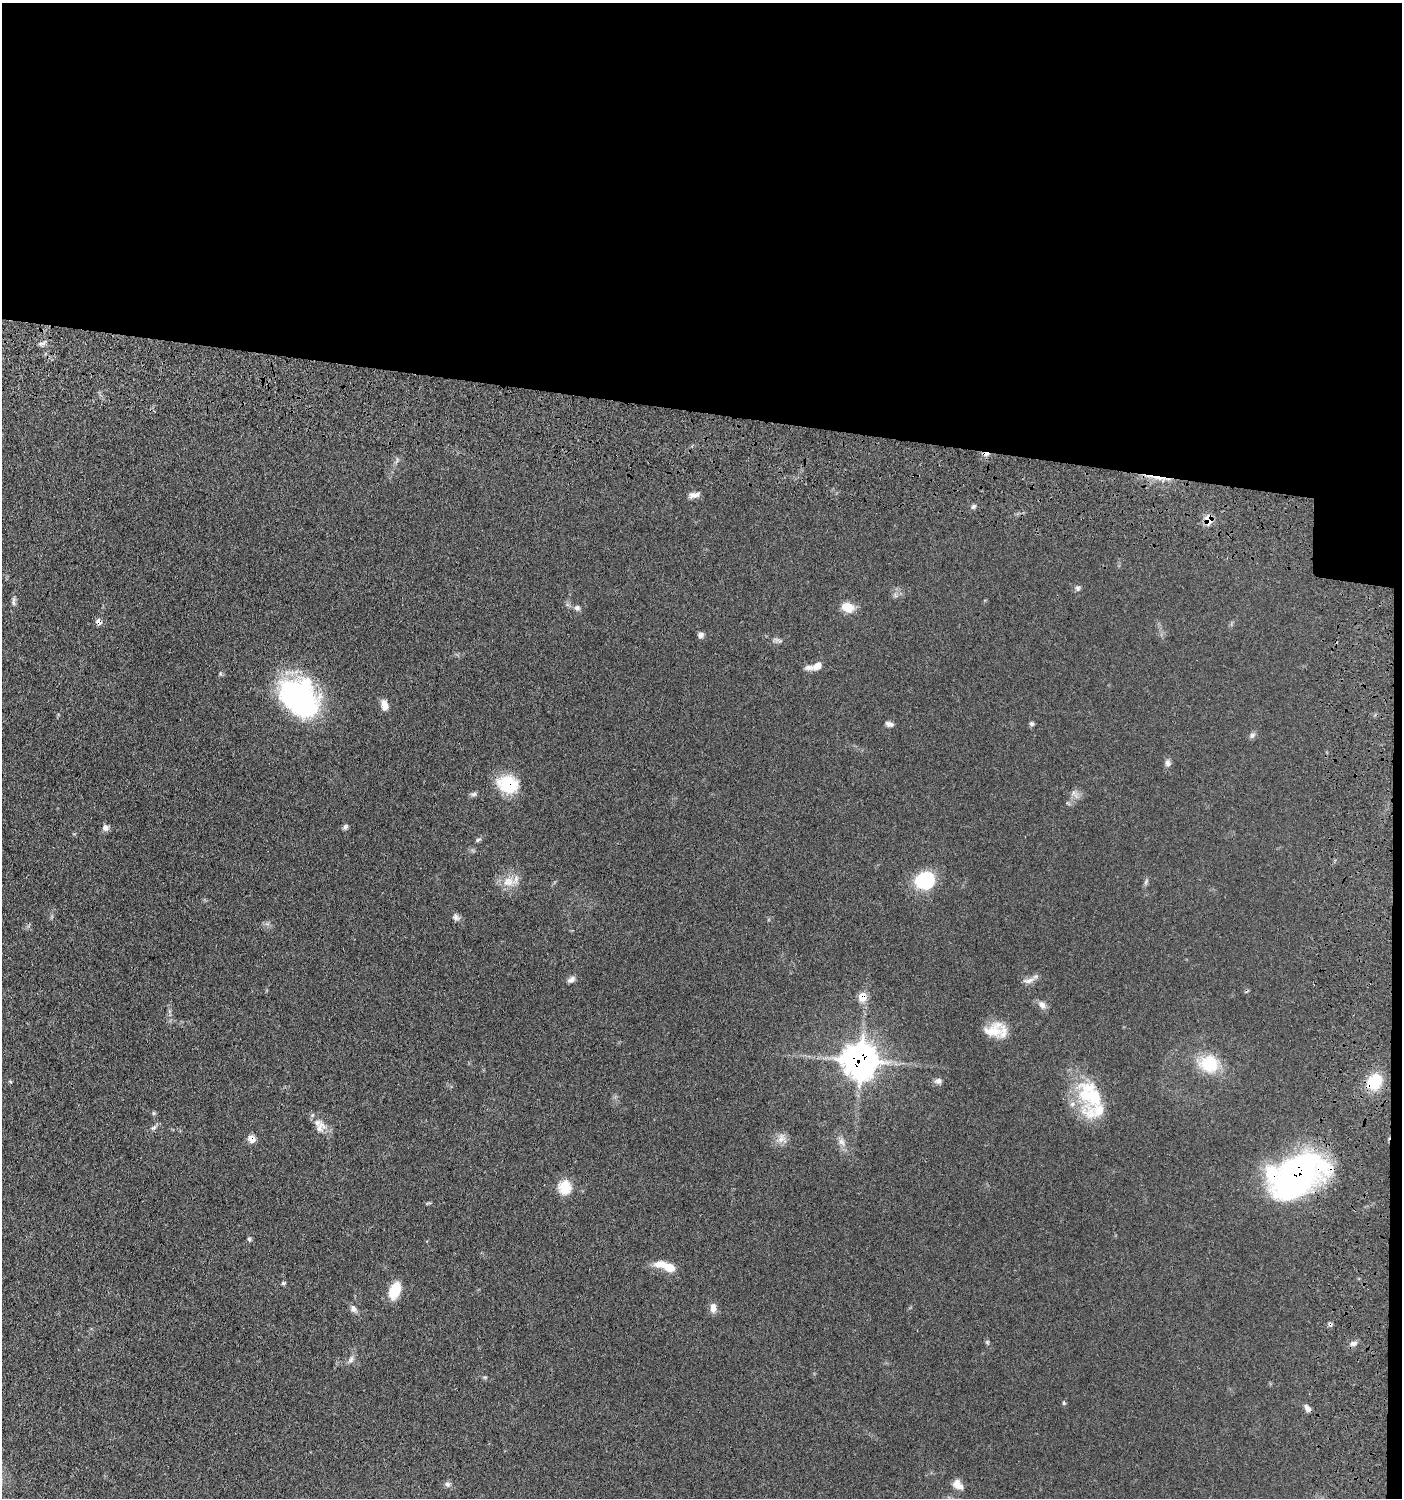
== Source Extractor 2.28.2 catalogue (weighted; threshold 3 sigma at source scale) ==
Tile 3 of 3 x 3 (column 3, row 1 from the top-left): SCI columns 3000-4399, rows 3088-4583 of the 4709 x 4683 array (HDU 1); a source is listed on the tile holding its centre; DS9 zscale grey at full resolution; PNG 1404 x 1500 px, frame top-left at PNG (2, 3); no overlay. Shown black and unused: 28% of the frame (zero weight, under 3 of 4 exposures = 9% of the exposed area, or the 3 px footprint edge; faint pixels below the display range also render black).
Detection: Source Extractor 2.28.2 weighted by HDU 2 'WHT'; one run over the whole footprint, this tile lists its part. Background 0.0597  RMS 0.005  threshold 0.0223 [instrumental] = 3 sigma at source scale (4.5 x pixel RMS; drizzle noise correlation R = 1.50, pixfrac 1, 0.05/0.05 arcsec/px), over >= 5 px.
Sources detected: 66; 1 inside a brighter object's white glare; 2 cosmic-ray / hot-pixel residue — not listed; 5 inside a brighter listed object's ellipse — not listed separately; the other 58 listed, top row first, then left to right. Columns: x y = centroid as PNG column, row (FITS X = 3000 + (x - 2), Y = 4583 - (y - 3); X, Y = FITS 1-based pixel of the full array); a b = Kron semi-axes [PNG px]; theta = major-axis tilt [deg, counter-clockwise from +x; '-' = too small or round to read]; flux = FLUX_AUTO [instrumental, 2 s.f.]
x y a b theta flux
694 495 14 6 11 2.6
973 506 7 5 43 1
1209 520 7 7 - 11
1078 588 7 6 - 1.2
13 602 14 4 90 1.5
847 607 15 10 -19 6.8
577 608 8 7 - 1.6
99 622 8 7 - 2.2
701 635 7 7 - 1.6
817 666 15 9 29 4.3
300 697 48 34 -34 78
385 705 12 7 -74 3.9
889 724 10 6 -16 1.6
1031 724 7 5 -2 0.89
1252 735 9 7 46 1.3
1167 763 10 6 -69 1.8
508 784 19 15 -18 24
1073 793 7 4 72 1.2
474 794 8 6 13 1.1
106 827 9 7 -58 1.9
345 827 7 5 59 1.2
478 840 8 5 30 0.88
925 881 24 20 17 21
508 882 17 14 0 7
1146 882 7 4 71 0.93
456 917 9 7 -60 1.8
571 980 11 6 36 1.9
1029 980 19 6 10 2.7
862 997 9 8 - 7
1042 1005 11 9 -61 2.5
993 1031 27 17 -5 11
861 1060 12 12 - 730
1209 1064 21 19 -22 19
938 1081 10 7 6 1.8
1374 1082 18 14 51 15
1088 1096 47 27 -64 28
153 1113 6 4 -90 0.62
154 1127 9 5 41 1.3
320 1127 17 11 55 4.2
252 1139 7 6 - 5.2
781 1139 14 9 71 3.5
842 1142 11 8 -50 2.6
1297 1176 48 31 43 170
565 1187 8 7 - 23
249 1239 6 4 -47 0.81
669 1267 17 9 -18 7.1
283 1283 5 5 - 0.7
395 1290 18 10 68 12
713 1308 11 7 -89 3.3
353 1309 11 7 -68 1.9
1330 1324 6 5 - 0.93
987 1342 6 4 -57 0.75
1353 1343 10 6 17 2
351 1359 11 6 66 1.9
485 1377 6 4 17 0.57
1307 1408 10 6 -50 1.9
448 1484 8 6 -1 1.4
958 1485 14 9 -43 4
Overlapping masked pixels (flux is a lower limit): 9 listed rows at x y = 1209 520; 99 622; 508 784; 862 997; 861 1060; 1374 1082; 252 1139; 1297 1176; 1330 1324